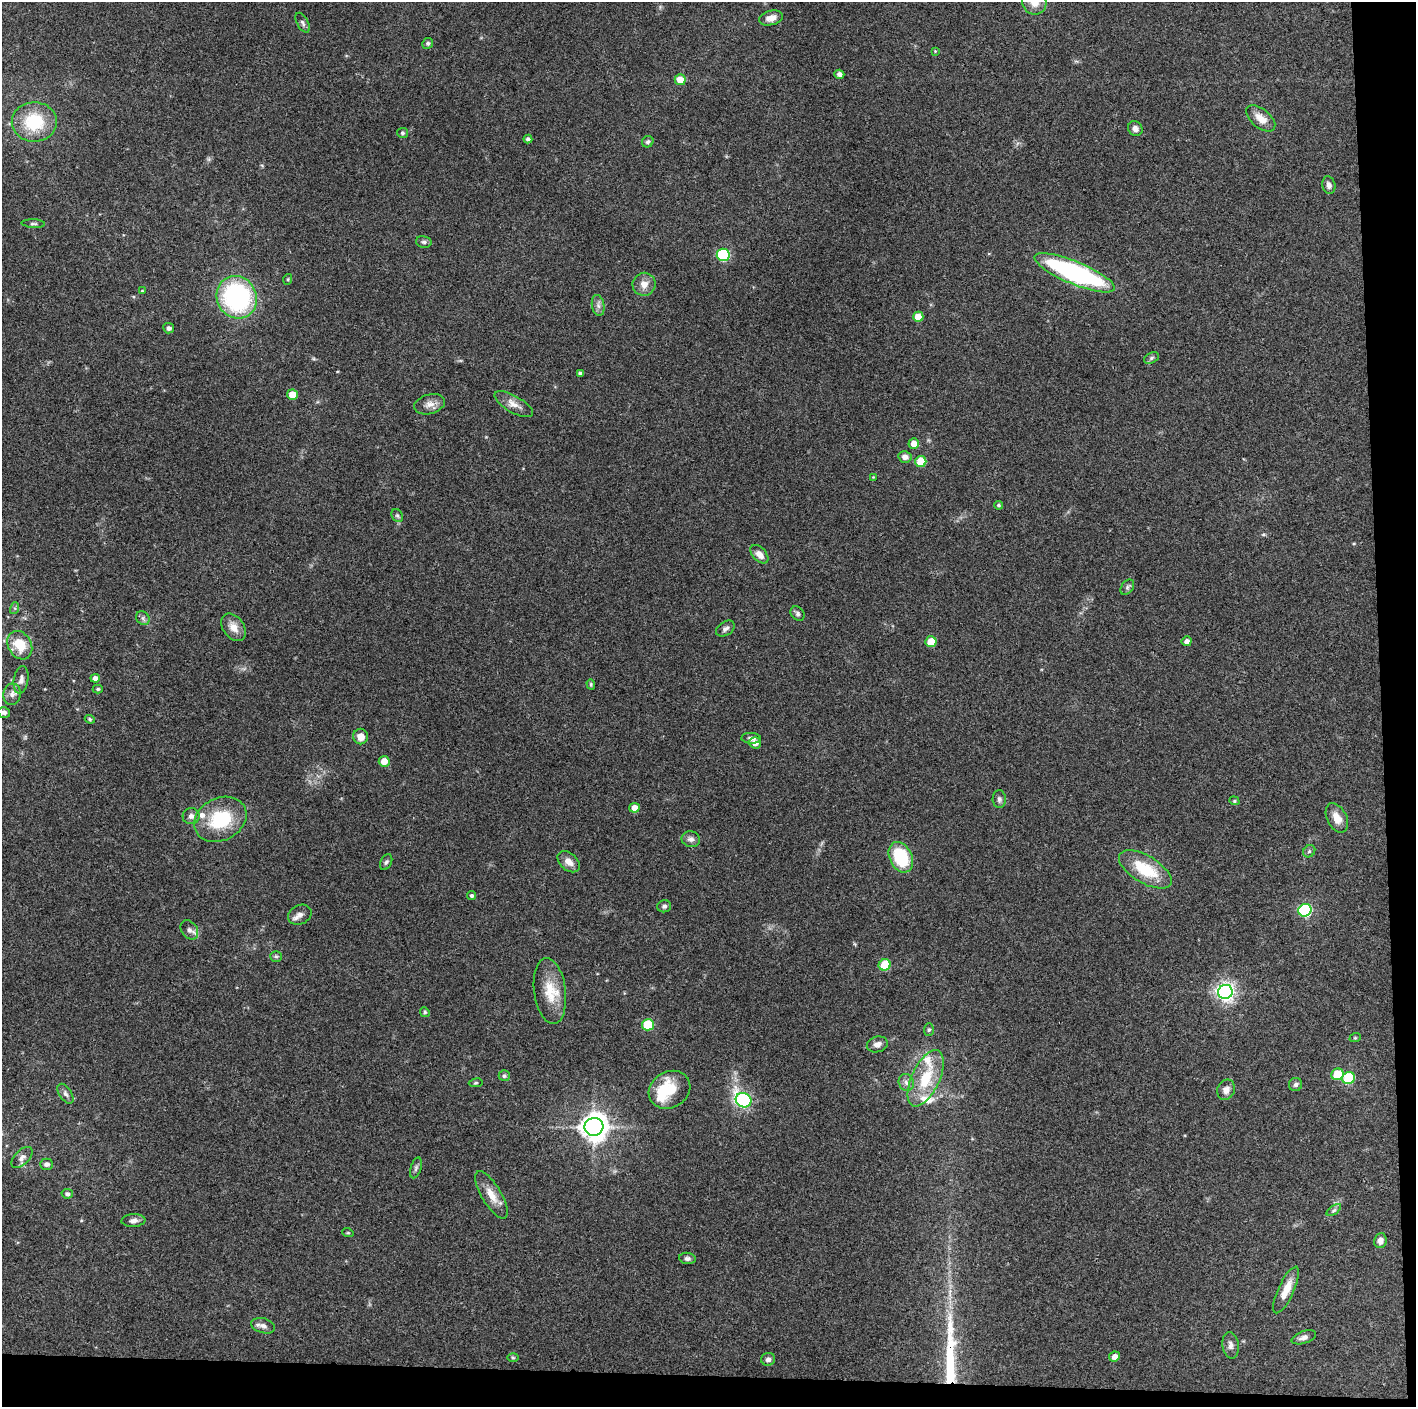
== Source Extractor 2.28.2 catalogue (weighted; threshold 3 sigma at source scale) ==
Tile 9 of 3 x 3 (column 3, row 3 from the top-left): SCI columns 2829-4242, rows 5-1409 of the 4243 x 4222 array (HDU 1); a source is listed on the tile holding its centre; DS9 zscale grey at full resolution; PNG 1418 x 1409 px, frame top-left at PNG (2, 2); each listed source drawn as its Kron ellipse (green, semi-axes under 4 px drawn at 4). Shown black and unused: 5% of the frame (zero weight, under 3 of 4 exposures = <1% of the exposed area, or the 3 px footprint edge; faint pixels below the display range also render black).
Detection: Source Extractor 2.28.2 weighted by HDU 2 'WHT'; one run over the whole footprint, this tile lists its part. Background 0.157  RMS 0.0069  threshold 0.0311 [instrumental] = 3 sigma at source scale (4.5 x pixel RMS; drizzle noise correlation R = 1.50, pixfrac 1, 0.05/0.05 arcsec/px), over >= 5 px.
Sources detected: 118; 1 inside a brighter object's white glare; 1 long thin detection or spike segment (spike, bleed or trail) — neither listed nor drawn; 4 inside a brighter listed object's ellipse — not listed separately; the other 112 listed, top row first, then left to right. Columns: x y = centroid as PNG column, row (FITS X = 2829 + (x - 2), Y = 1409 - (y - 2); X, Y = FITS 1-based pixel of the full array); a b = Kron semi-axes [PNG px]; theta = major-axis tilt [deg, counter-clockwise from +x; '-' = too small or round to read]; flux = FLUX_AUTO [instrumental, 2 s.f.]
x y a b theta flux
1034 2 12 12 - 8.4
771 18 12 7 14 5
303 23 11 5 -61 2
428 43 6 5 - 1.4
935 51 4 4 - 0.6
839 74 5 4 - 2.4
680 80 5 5 - 10
1261 118 17 9 -39 7.6
34 122 22 19 2 35
1135 129 8 6 -52 3.2
402 133 5 5 - 1.1
528 139 4 4 - 1.7
648 142 6 5 - 1.5
1329 185 9 6 -76 3.1
33 224 11 4 -3 1.3
424 242 8 5 -13 1.6
723 255 6 6 - 89
1075 273 43 11 -22 130
288 279 5 3 - 0.78
644 284 11 11 - 6
142 291 4 3 - 0.57
237 297 22 20 -62 110
598 305 11 6 -80 2.8
918 317 5 5 - 13
169 328 5 5 - 2.3
1151 358 8 5 28 1.5
580 373 4 3 - 1.6
292 395 5 5 - 11
430 404 16 9 16 5.2
514 404 21 8 -30 6.3
914 443 5 5 - 6.8
905 457 6 6 - 3.2
921 461 5 5 - 24
873 477 3 3 - 0.52
999 505 4 4 - 1.1
397 515 7 5 -53 1.3
759 554 11 6 -48 5.3
1127 587 8 6 52 1.8
15 608 6 4 73 1
798 614 8 6 -48 1.8
143 618 7 6 - 1.9
234 627 15 10 -53 7
725 629 10 6 32 2.4
1187 641 5 4 - 3.1
931 642 5 5 - 16
20 645 15 11 -60 17
95 678 5 4 - 3.2
21 680 13 7 81 3.7
591 684 5 4 - 0.88
98 689 5 4 - 1
12 694 11 8 81 3.8
4 712 6 5 - 2.4
90 719 5 4 - 0.94
361 736 8 7 - 6.2
751 738 9 5 -2 2.5
755 743 6 5 - 4.4
384 761 5 5 - 7.4
999 799 9 6 89 2
1234 801 5 4 - 0.95
634 808 5 5 - 6.1
191 816 8 8 - 3.2
1337 818 16 9 -63 7.8
220 819 27 21 27 38
691 839 9 7 -11 3
1309 851 6 5 - 1.4
901 857 16 11 -64 38
386 862 8 5 65 1.6
569 862 13 8 -42 5.2
1145 869 29 13 -31 28
472 895 4 4 - 1.6
664 906 7 6 - 1.8
1305 910 7 6 - 100
300 915 12 9 25 3.7
189 930 10 8 -54 2.9
276 956 6 5 - 1.2
885 965 6 5 - 30
550 991 33 16 -83 18
1225 992 7 7 - 330
425 1012 5 4 - 0.97
648 1025 6 5 - 33
929 1030 6 5 - 1.2
1355 1038 6 3 18 0.7
877 1044 10 7 15 3.7
1337 1074 6 5 - 23
504 1076 5 5 - 1.2
926 1078 30 14 65 26
1348 1078 6 6 - 43
906 1082 8 7 - 3
476 1083 7 3 9 0.82
1296 1084 7 6 - 2
670 1090 22 18 31 19
1226 1090 10 8 66 3.8
65 1094 11 6 -56 2.5
744 1100 8 7 - 150
594 1127 9 9 - 770
22 1157 13 7 45 3.4
46 1164 6 5 - 2.3
416 1168 11 5 72 2
67 1194 5 4 - 1.7
491 1195 27 9 -59 9.9
1334 1210 8 4 35 1.4
133 1220 12 6 4 3.1
348 1233 6 3 -18 0.67
1380 1241 7 6 - 3.6
687 1258 8 5 -7 1.9
1286 1290 25 8 65 11
263 1326 12 7 -15 3.1
1304 1337 12 6 17 3
1231 1345 13 8 -83 3.4
1114 1357 5 5 - 4.3
513 1358 6 4 -1 0.89
768 1359 7 6 - 2.3
Isophote crosses this tile's border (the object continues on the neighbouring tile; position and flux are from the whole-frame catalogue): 2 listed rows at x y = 1034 2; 4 712